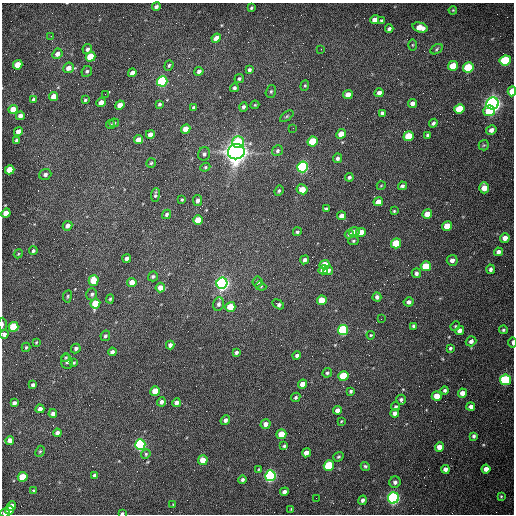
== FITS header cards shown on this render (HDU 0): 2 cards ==
NAXIS1  =                  512 /fastest changing axis
NAXIS2  =                  512 /next to fastest changing axis

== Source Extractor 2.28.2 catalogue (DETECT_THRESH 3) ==
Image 512 x 512 px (HDU 0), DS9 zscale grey, 1 PNG px = 1 image px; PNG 516 x 516 px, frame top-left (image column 1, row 512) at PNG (2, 3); each listed source drawn as its Kron ellipse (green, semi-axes under 4 px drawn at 4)
Background 1530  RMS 23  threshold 69.2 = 3 sigma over >= 5 px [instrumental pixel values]
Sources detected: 213; all 213 listed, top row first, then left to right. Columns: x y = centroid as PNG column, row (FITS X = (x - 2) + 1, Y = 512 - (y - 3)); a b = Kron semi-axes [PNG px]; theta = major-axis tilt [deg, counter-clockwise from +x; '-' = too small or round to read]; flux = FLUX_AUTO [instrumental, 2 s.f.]
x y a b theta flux
156 7 4 3 - 4.6e+03
251 8 3 3 - 2.0e+03
453 10 4 3 - 1.3e+03
375 20 4 4 - 1.1e+04
381 21 4 3 - 2.0e+03
420 27 8 5 -15 1.9e+04
389 29 4 3 - 3.9e+03
51 36 3 2 - 1.5e+03
216 38 5 4 - 1.3e+04
412 45 6 4 -90 1.9e+03
87 49 5 4 - 4.4e+03
321 49 2 2 - 9.1e+02
436 49 7 4 31 2.4e+03
57 54 5 4 - 8.6e+03
90 57 5 4 - 6.2e+04
505 60 5 5 - 1.4e+05
18 65 5 4 - 3.0e+04
169 65 5 4 - 2.3e+03
453 66 5 4 - 3.3e+04
468 67 5 5 - 9.6e+04
68 68 6 5 - 1.1e+04
249 70 4 3 - 3.6e+03
87 71 6 5 - 3.2e+03
199 71 4 4 - 4.8e+03
132 73 4 4 - 9.9e+03
239 79 5 4 - 2.7e+03
162 81 5 5 - 2.6e+05
305 86 5 4 - 2.1e+03
234 88 4 4 - 2.8e+03
271 91 6 5 - 2.7e+03
512 91 5 3 - 3.6e+04
379 93 4 4 - 7.5e+03
105 94 2 2 - 8.6e+02
348 95 5 4 - 1.6e+04
54 96 5 4 - 1.8e+04
33 99 4 3 - 2.2e+03
85 100 4 3 - 2.2e+03
101 102 4 4 - 1.5e+04
412 103 4 4 - 7.3e+03
493 103 6 6 - 1.1e+06
159 104 4 4 - 2.5e+03
120 105 5 4 - 1.9e+04
255 105 4 4 - 1.6e+03
194 107 4 3 - 3.3e+03
243 107 5 4 - 3.7e+03
13 109 5 4 - 2.0e+04
459 109 5 5 - 5.5e+04
489 111 6 5 - 4.4e+04
382 113 4 4 - 4.6e+03
20 116 4 4 - 9.0e+03
287 116 8 4 36 2.2e+03
114 123 5 4 - 2.0e+03
433 123 4 4 - 3.7e+03
111 125 4 4 - 2.0e+03
293 128 2 2 - 7.9e+02
186 129 5 4 - 2.6e+04
491 130 5 4 - 8.1e+03
18 131 4 4 - 1.2e+04
150 134 4 4 - 9.7e+03
341 134 5 4 - 2.2e+04
428 135 3 3 - 2.7e+03
409 136 5 5 - 6.1e+04
17 140 4 3 - 3.2e+03
138 140 5 4 - 1.5e+04
312 141 5 4 - 6.8e+04
238 142 6 6 - 5.6e+04
484 145 5 5 - 1.7e+03
277 151 6 5 - 3.6e+03
236 152 8 7 - 2.2e+06
204 154 7 6 - 3.9e+03
337 158 5 4 - 4.0e+03
151 163 5 4 - 2.1e+03
205 167 5 4 - 2.2e+03
302 167 5 5 - 3.6e+05
10 170 5 4 - 4.3e+04
45 174 6 5 - 4.9e+03
349 177 4 4 - 3.1e+03
381 186 4 3 - 1.2e+03
402 186 4 4 - 3.7e+03
484 188 5 5 - 2.2e+04
302 189 5 4 - 2.4e+04
279 191 5 4 - 2.5e+03
155 195 7 4 84 3.0e+03
182 200 4 3 - 1.6e+03
197 200 5 4 - 4.4e+03
378 202 5 4 - 1.3e+04
326 209 4 3 - 2.5e+03
394 211 4 4 - 1.7e+03
6 213 5 4 - 2.4e+04
167 214 5 4 - 3.1e+03
427 214 5 4 - 1.8e+04
342 216 4 4 - 1.2e+04
198 220 5 4 - 3.5e+04
67 226 5 4 - 8.3e+03
447 226 5 4 - 2.7e+04
297 232 4 4 - 2.7e+03
354 232 5 4 - 6.9e+03
361 232 5 4 - 2.2e+04
349 234 4 4 - 4.1e+03
505 238 5 4 - 1.1e+04
353 241 5 4 - 2.2e+03
396 243 5 5 - 6.7e+04
33 251 4 4 - 2.8e+03
498 252 4 4 - 6.5e+03
18 254 5 3 - 1.5e+03
127 258 4 4 - 6.0e+03
305 260 5 4 - 6.0e+03
452 260 5 5 - 6.3e+03
324 265 5 4 - 2.7e+04
426 266 5 5 - 4.8e+04
491 269 4 4 - 4.1e+03
323 270 5 4 - 1.3e+04
328 270 5 4 - 4.8e+03
416 273 5 4 - 5.4e+03
153 276 5 5 - 2.9e+03
94 280 5 5 - 4.5e+04
258 282 5 5 - 4.2e+03
132 283 4 4 - 1.6e+04
222 283 6 5 - 7.2e+05
261 286 5 4 - 2.1e+03
160 287 5 4 - 1.3e+04
92 294 6 5 - 3.9e+03
67 296 6 3 82 1.9e+03
377 297 4 4 - 4.8e+03
110 299 4 4 - 2.0e+03
322 300 5 4 - 2.9e+04
409 302 5 4 - 5.9e+03
95 303 5 4 - 4.2e+04
218 304 7 5 68 4.9e+03
278 304 6 4 -30 5.2e+03
230 307 5 5 - 3.8e+04
381 319 2 2 - 9.0e+02
2 324 6 2 88 3.1e+03
414 326 4 3 - 3.1e+03
455 326 5 4 - 1.9e+03
14 327 5 4 - 8.1e+04
343 330 5 5 - 1.7e+05
460 330 5 4 - 8.7e+03
503 330 4 4 - 2.6e+03
4 334 4 4 - 5.8e+03
371 335 4 4 - 1.6e+03
105 336 5 4 - 3.1e+03
471 341 5 4 - 4.9e+03
36 342 4 3 - 1.3e+03
512 342 5 2 - 4.4e+03
170 345 4 4 - 5.6e+03
26 347 4 3 - 2.0e+03
450 348 3 3 - 2.5e+03
76 349 5 4 - 4.0e+03
112 352 4 4 - 5.4e+03
236 352 4 4 - 3.7e+03
297 355 4 4 - 3.5e+03
66 358 4 4 - 1.7e+03
67 362 7 6 - 3.9e+03
74 363 4 3 - 1.5e+03
327 373 5 4 - 2.9e+03
343 376 5 5 - 6.7e+04
505 380 5 5 - 1.6e+05
303 384 5 4 - 1.6e+04
33 385 4 3 - 4.2e+03
445 390 4 4 - 3.4e+03
155 391 5 4 - 3.4e+04
351 391 3 3 - 2.6e+03
462 393 4 4 - 1.2e+04
437 396 5 4 - 2.0e+04
296 397 5 4 - 2.3e+03
401 400 5 4 - 3.5e+03
161 402 4 4 - 4.4e+03
14 403 4 4 - 5.8e+03
176 403 4 4 - 6.2e+03
396 407 4 3 - 2.8e+03
471 407 4 4 - 5.4e+03
40 409 4 4 - 7.1e+03
337 410 4 4 - 7.0e+03
395 413 4 4 - 6.3e+03
53 414 4 4 - 6.6e+03
225 420 5 4 - 4.9e+03
341 421 4 3 - 1.4e+03
266 424 5 4 - 7.7e+03
57 433 4 4 - 5.3e+03
281 434 5 4 - 3.2e+04
474 436 4 3 - 3.2e+03
10 441 4 4 - 1.4e+04
140 444 5 5 - 3.5e+05
284 446 3 3 - 2.2e+03
439 447 4 4 - 1.2e+04
40 451 6 4 66 2.1e+03
306 453 5 4 - 1.0e+04
146 454 5 4 - 2.3e+03
338 457 5 4 - 2.3e+03
203 460 5 4 - 2.3e+04
329 466 5 5 - 1.1e+05
365 466 5 4 - 2.6e+03
259 469 4 3 - 1.5e+03
445 469 4 4 - 5.9e+03
486 469 4 4 - 9.8e+03
95 476 4 4 - 5.5e+03
270 476 5 5 - 4.3e+05
23 477 5 5 - 4.9e+04
242 479 4 3 - 3.4e+03
395 482 6 5 - 4.8e+03
33 490 3 3 - 1.7e+03
284 492 4 4 - 6.0e+03
501 496 4 3 - 1.6e+03
316 498 2 2 - 3.1e+03
393 498 5 5 - 5.7e+05
363 500 5 4 - 4.4e+03
173 504 4 3 - 1.2e+03
11 506 5 4 - 1.7e+04
291 509 3 3 - 1.1e+03
9 510 4 4 - 1.5e+04
5 513 4 3 - 8.3e+03
122 513 3 3 - 2.1e+03
At the frame edge (FLAGS 8, measured only in part): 6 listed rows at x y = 512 91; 2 324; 4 334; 512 342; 5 513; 122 513